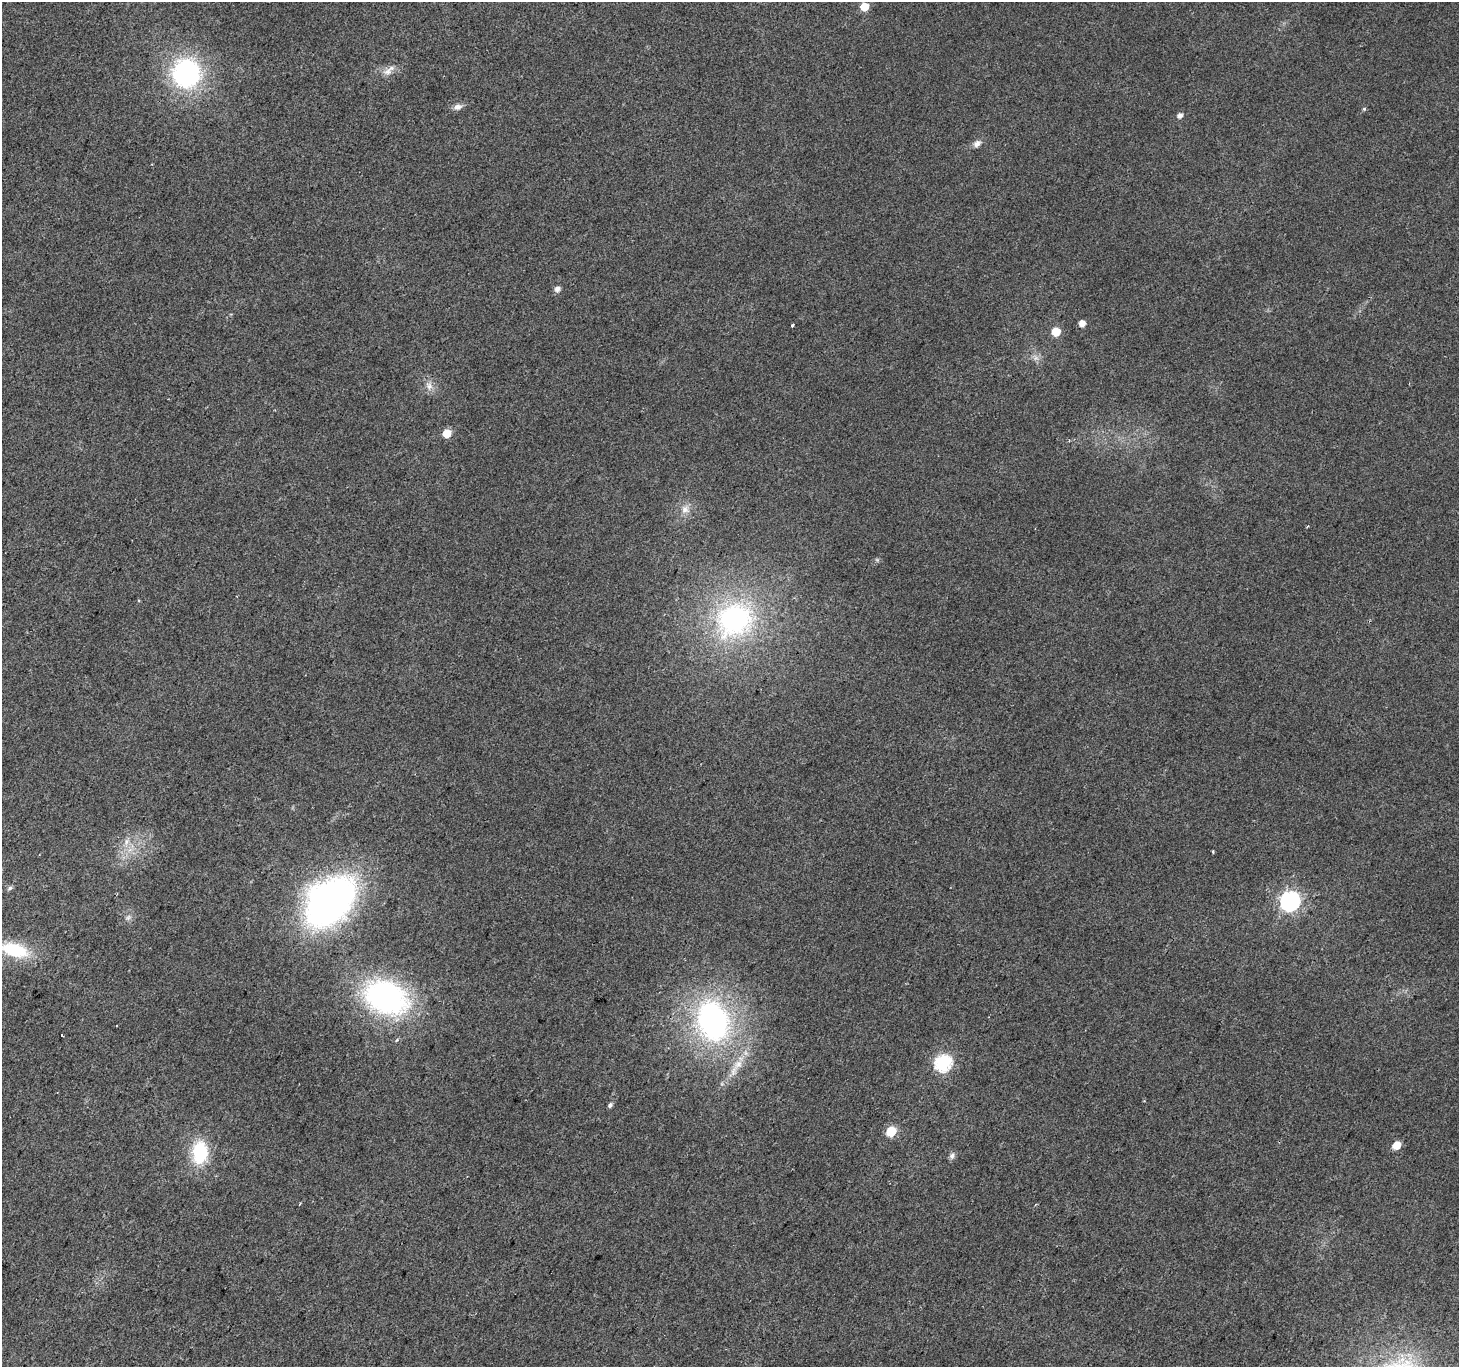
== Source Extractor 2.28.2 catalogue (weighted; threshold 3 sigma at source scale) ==
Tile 7 of 4 x 4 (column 3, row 2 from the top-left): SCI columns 2922-4378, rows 2993-4357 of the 5836 x 5917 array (HDU 1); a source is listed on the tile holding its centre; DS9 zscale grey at full resolution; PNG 1461 x 1369 px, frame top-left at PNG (2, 2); no overlay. Shown black and unused: <1% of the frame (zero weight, under 2 of 3 exposures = <1% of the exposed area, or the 3 px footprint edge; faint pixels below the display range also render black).
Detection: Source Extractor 2.28.2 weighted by HDU 2 'WHT'; one run over the whole footprint, this tile lists its part. Background 0.0281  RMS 0.0065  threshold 0.0291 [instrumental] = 3 sigma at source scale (4.5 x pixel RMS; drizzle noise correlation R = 1.50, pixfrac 1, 0.0396/0.0396 arcsec/px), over >= 5 px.
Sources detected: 37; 1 cosmic-ray / hot-pixel residue — not listed; the other 36 listed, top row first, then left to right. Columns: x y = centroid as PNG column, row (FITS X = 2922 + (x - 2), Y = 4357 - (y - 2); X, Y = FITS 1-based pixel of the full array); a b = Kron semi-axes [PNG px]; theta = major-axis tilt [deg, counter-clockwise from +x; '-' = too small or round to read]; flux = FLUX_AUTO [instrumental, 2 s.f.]
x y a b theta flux
864 6 6 5 - 13
388 72 13 9 40 4.7
186 73 31 29 86 96
458 107 11 7 11 3.4
1364 109 5 4 - 0.87
1180 115 5 5 - 3
977 143 10 8 36 3.3
557 289 6 5 - 3.3
1082 323 5 5 - 5.7
792 325 3 3 - 1.2
1056 332 6 6 - 14
1036 358 7 6 - 2.4
429 386 11 9 -52 4.3
447 433 6 5 - 14
685 509 12 11 - 5.8
1308 526 3 3 - 0.75
734 619 32 27 24 130
126 842 11 8 60 4.2
1213 851 4 3 - 0.66
10 888 6 5 - 1.5
331 901 42 29 45 330
1290 901 8 8 - 270
128 917 10 6 37 2.4
14 950 35 16 -16 33
386 997 37 26 -23 170
713 1021 40 30 -72 170
62 1035 3 2 - 1.1
397 1040 6 4 47 0.92
943 1063 8 7 - 140
738 1064 15 12 38 8.1
610 1105 6 4 51 1.7
891 1131 6 5 - 31
1397 1145 6 5 - 12
200 1152 25 17 86 36
952 1156 9 7 59 2.3
300 1204 4 2 - 0.55
Isophote crosses this tile's border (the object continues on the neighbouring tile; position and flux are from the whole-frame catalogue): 1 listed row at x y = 14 950